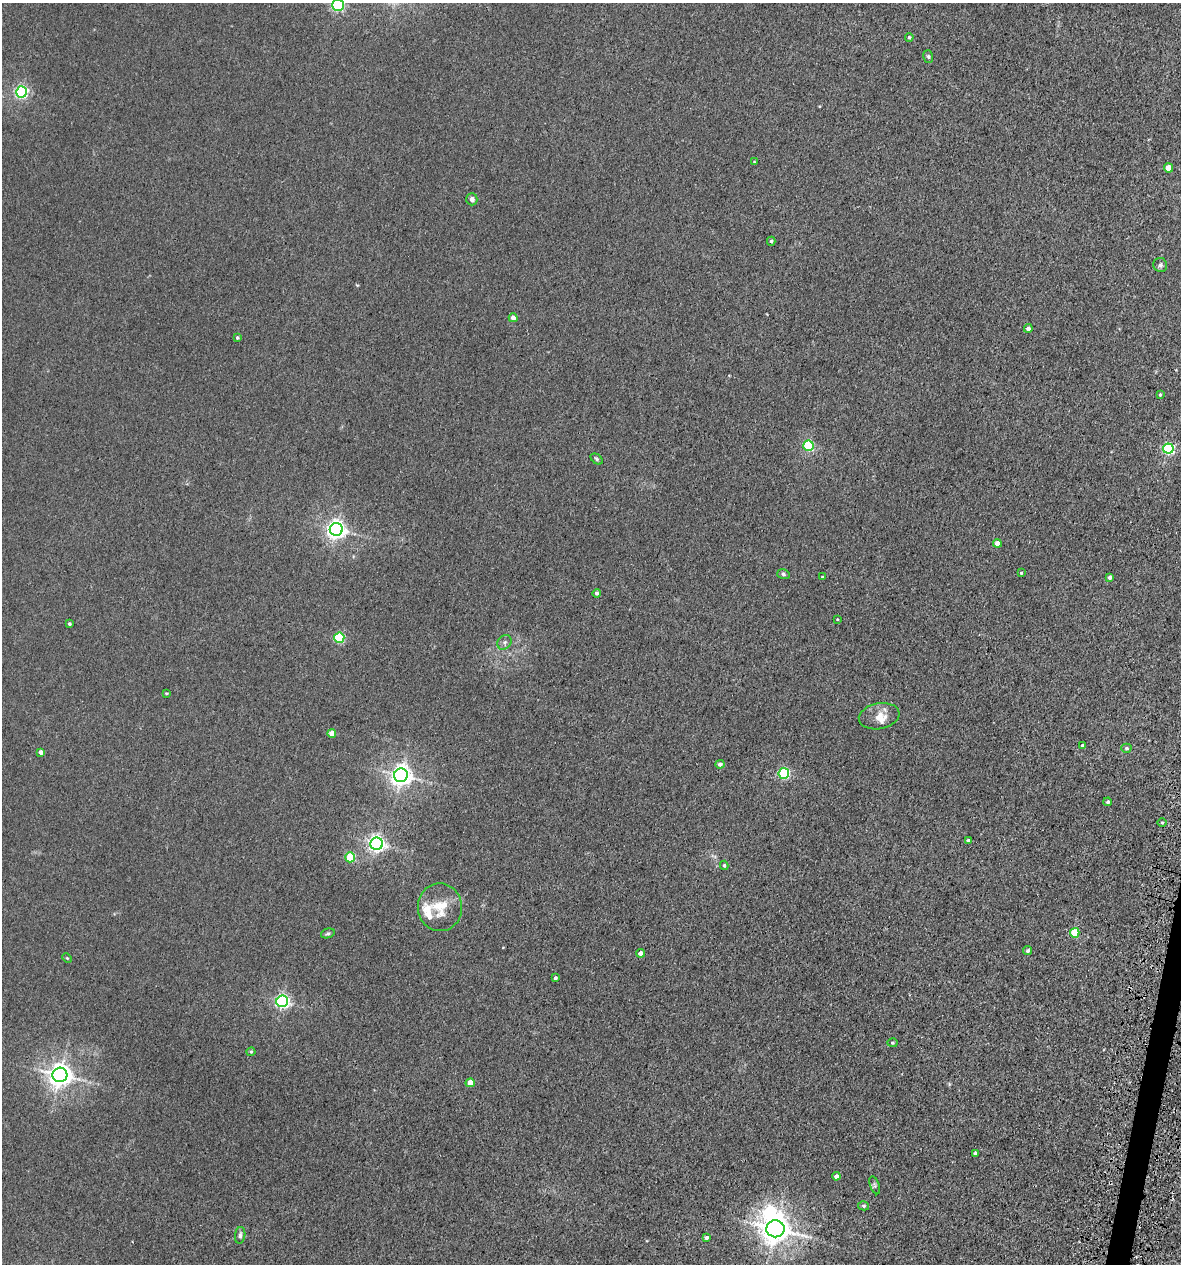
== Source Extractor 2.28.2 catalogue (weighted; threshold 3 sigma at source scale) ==
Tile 6 of 4 x 4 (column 2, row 2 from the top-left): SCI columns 1516-2694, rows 2574-3835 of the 5223 x 5150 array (HDU 1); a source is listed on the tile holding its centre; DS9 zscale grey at full resolution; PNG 1183 x 1266 px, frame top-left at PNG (2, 3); each listed source drawn as its Kron ellipse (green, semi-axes under 4 px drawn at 4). Shown black and unused: <1% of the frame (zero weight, under 3 of 5 exposures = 5% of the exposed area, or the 3 px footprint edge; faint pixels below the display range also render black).
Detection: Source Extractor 2.28.2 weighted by HDU 2 'WHT'; one run over the whole footprint, this tile lists its part. Background 0.0171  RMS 0.0029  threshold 0.013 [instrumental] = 3 sigma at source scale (4.5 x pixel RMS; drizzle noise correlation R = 1.50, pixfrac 1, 0.05/0.05 arcsec/px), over >= 5 px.
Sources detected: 64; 1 inside a brighter object's white glare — neither listed nor drawn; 2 inside a brighter listed object's ellipse — not listed separately; the other 61 listed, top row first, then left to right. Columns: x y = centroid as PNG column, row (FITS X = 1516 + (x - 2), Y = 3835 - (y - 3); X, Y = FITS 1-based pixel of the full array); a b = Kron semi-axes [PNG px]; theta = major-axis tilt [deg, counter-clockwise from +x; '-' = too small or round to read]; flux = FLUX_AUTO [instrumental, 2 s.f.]
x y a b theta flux
338 5 6 6 - 31
909 37 4 4 - 0.41
928 56 6 4 -73 0.49
22 92 5 5 - 49
754 162 4 4 - 0.25
1168 168 4 4 - 4.3
472 199 6 5 - 0.91
771 241 4 4 - 0.49
1160 265 7 7 - 0.81
513 318 4 4 - 1.5
1028 328 4 4 - 1.1
237 337 4 3 - 0.4
1160 395 4 3 - 0.31
808 446 5 5 - 25
1168 448 5 5 - 36
597 459 7 4 -38 0.51
336 529 6 6 - 140
997 543 4 4 - 2.1
1021 573 3 2 - 0.26
783 574 6 5 - 0.51
822 577 4 3 - 0.28
1110 577 4 3 - 0.95
597 593 4 4 - 0.62
837 619 4 3 - 0.21
69 624 3 3 - 0.45
339 638 5 5 - 24
505 642 8 6 53 0.88
166 693 4 3 - 0.27
879 716 20 13 10 3.3
332 733 4 4 - 2.8
1082 745 4 4 - 0.46
1126 748 5 4 - 0.56
41 752 4 4 - 1.2
720 764 4 4 - 0.87
784 773 5 5 - 31
401 775 7 7 - 180
1108 802 4 4 - 0.65
1162 823 5 3 - 0.35
968 840 4 4 - 0.44
377 844 6 6 - 100
350 857 5 5 - 11
724 865 5 4 - 0.45
440 907 24 22 -87 7.3
328 933 7 4 16 0.5
1075 933 5 4 - 10
1028 951 4 3 - 0.53
640 953 4 4 - 1.4
67 958 5 3 - 0.32
555 978 3 3 - 0.51
282 1001 6 6 - 63
892 1043 5 4 - 0.36
251 1052 4 4 - 0.36
60 1075 7 7 - 240
470 1083 4 4 - 3.6
975 1153 3 3 - 0.55
836 1176 4 4 - 1.1
875 1185 9 4 -72 0.52
864 1206 5 4 - 0.5
775 1229 9 8 - 360
240 1235 8 5 83 0.74
706 1238 4 4 - 0.95
Isophote crosses this tile's border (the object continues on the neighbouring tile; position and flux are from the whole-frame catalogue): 1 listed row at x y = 338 5